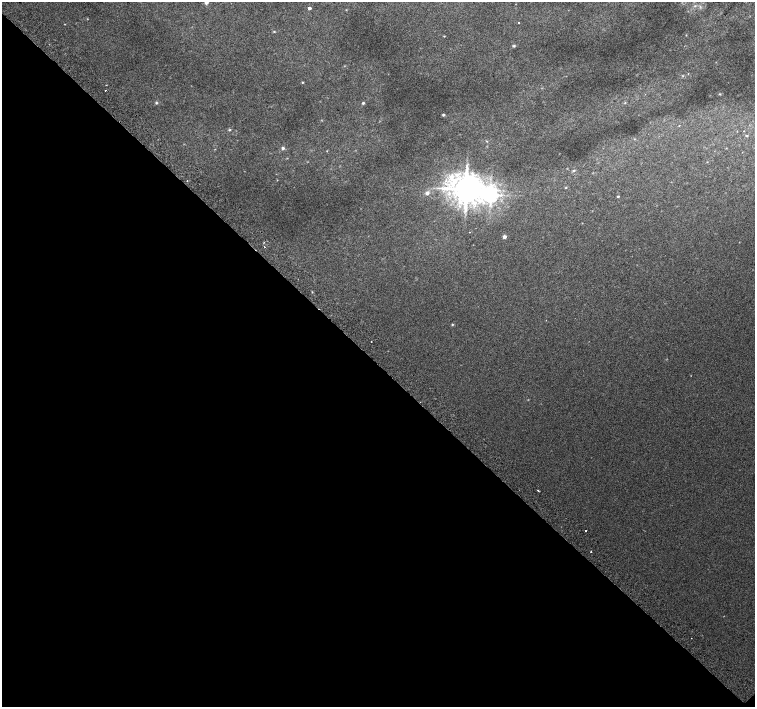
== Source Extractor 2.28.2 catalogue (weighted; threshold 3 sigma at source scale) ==
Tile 14 of 4 x 4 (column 2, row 4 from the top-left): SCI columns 1546-3051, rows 255-1663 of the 6096 x 6079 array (HDU 1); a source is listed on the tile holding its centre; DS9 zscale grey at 2 x 2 block average (1 PNG px = mean of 2 x 2 image px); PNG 757 x 709 px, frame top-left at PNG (2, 2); no overlay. Shown black and unused: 49% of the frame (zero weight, under 2 of 3 exposures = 2% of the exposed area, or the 3 px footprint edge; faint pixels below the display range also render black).
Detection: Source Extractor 2.28.2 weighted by HDU 2 'WHT'; one run over the whole footprint, this tile lists its part. Background 0.0147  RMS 0.0075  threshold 0.0339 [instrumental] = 3 sigma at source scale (4.5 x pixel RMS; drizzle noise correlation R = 1.50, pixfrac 1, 0.0396/0.0396 arcsec/px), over >= 5 px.
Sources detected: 33; all 33 listed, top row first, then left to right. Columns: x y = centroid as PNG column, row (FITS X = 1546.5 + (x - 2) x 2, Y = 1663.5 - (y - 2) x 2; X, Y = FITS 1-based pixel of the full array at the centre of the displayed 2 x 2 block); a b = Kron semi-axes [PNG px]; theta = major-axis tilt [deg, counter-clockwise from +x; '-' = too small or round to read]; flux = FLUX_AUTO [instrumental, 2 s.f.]
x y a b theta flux
206 2 4 4 - 4.8
695 6 4 3 - 1.9
309 8 2 2 - 6.4
519 23 2 2 - 2.8
274 32 3 2 - 1.3
444 36 3 2 - 0.89
514 46 4 3 - 2.2
688 74 2 2 - 0.84
302 82 3 2 - 1.4
106 90 2 2 - 3
720 94 3 3 - 1.1
156 103 4 3 - 2.1
363 103 4 3 - 2.2
443 115 4 3 - 2.4
679 125 3 2 - 0.75
230 130 4 3 - 1.5
746 136 3 3 - 1.7
283 148 4 4 - 3.1
574 171 4 3 - 2.3
187 181 2 2 - 0.69
566 188 3 2 - 1.2
466 189 7 7 - 3300
427 193 5 5 - 5.7
490 194 6 5 - 970
618 196 3 2 - 1.8
469 232 2 2 - 0.52
504 236 3 3 - 5
264 247 2 2 - 3.1
452 324 3 3 - 1.4
371 342 2 2 - 0.94
538 491 2 2 - 2
585 530 2 2 - 3.2
591 552 2 2 - 1.3
Isophote crosses this tile's border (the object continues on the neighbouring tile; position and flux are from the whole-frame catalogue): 1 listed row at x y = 206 2
Diffuse or blended objects may show on this block-average render without a row.